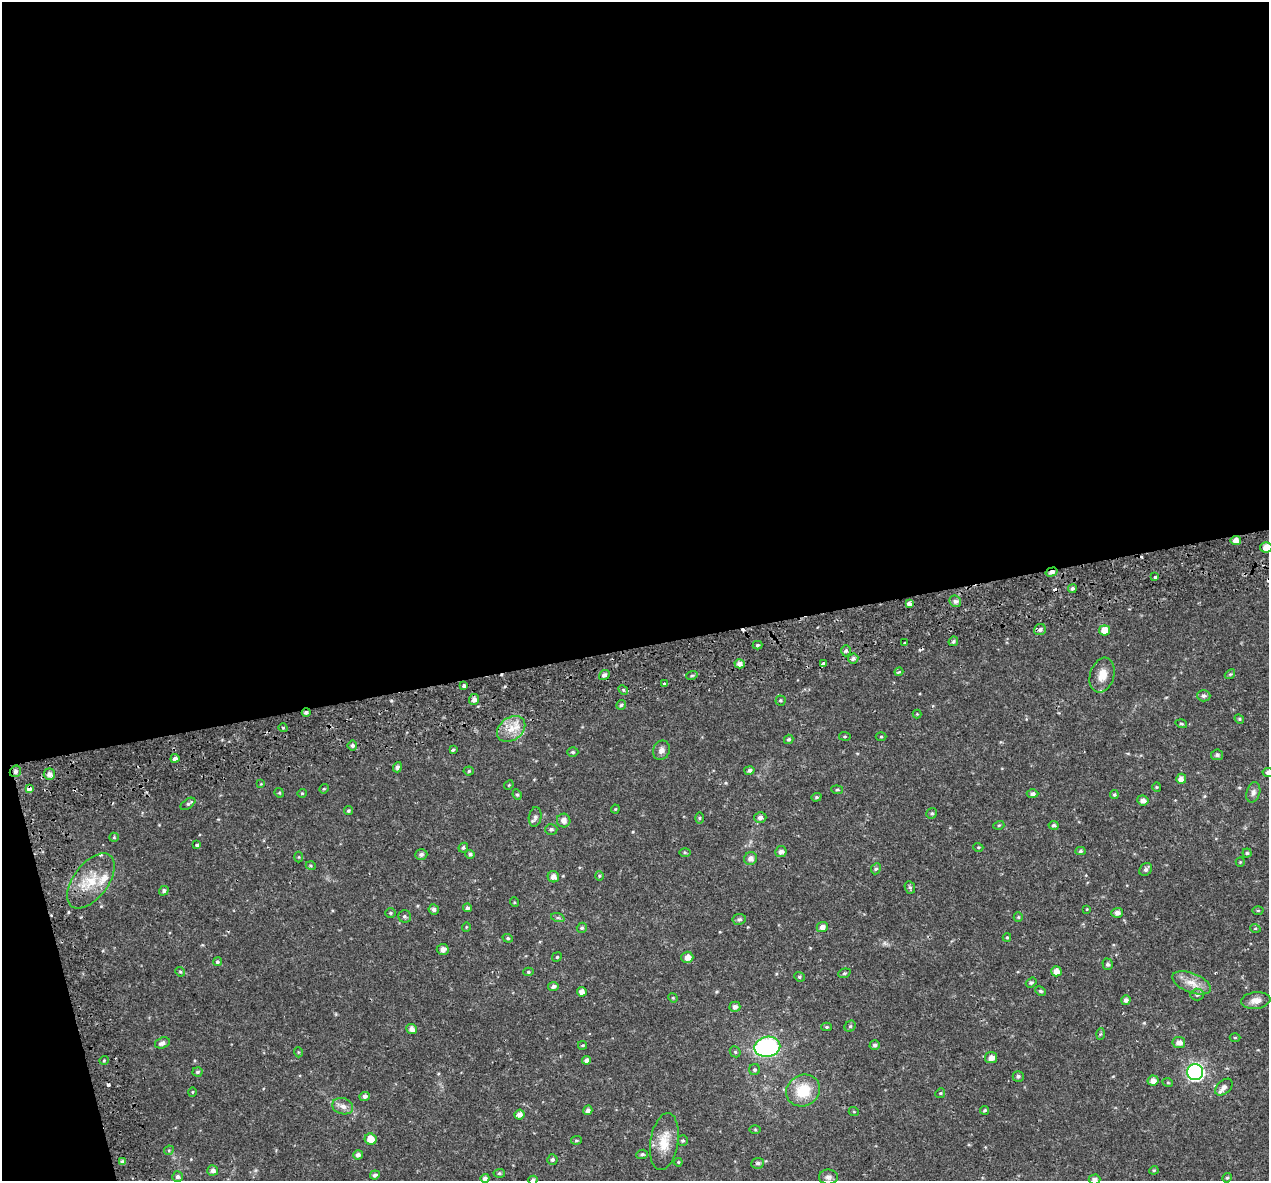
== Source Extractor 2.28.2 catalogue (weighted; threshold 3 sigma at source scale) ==
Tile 1 of 4 x 4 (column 1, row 1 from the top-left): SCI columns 53-1319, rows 3698-4876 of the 5174 x 4987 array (HDU 1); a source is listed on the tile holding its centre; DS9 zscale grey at full resolution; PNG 1271 x 1183 px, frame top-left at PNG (2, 2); each listed source drawn as its Kron ellipse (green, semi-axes under 4 px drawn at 4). Shown black and unused: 57% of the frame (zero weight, under 2 of 3 exposures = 5% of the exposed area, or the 3 px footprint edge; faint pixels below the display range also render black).
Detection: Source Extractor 2.28.2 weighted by HDU 2 'WHT'; one run over the whole footprint, this tile lists its part. Background 0.0266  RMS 0.0031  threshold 0.0138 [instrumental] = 3 sigma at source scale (4.5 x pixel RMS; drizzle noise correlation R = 1.50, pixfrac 1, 0.0396/0.0396 arcsec/px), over >= 5 px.
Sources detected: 196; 7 cosmic-ray / hot-pixel residue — neither listed nor drawn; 3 inside a brighter listed object's ellipse — not listed separately; the other 186 listed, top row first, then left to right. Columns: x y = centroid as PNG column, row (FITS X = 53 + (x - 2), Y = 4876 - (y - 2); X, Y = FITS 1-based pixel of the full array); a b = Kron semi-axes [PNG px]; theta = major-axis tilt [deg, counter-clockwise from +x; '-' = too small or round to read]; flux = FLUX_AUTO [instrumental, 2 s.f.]
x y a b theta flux
1236 540 5 4 - 2
1266 547 6 5 - 2.8
1052 572 6 4 17 1.2
1155 577 3 3 - 2
1072 588 4 4 - 0.55
955 601 6 5 - 0.93
909 604 4 3 - 12
1040 629 6 5 - 0.78
1104 630 5 5 - 3.5
953 641 5 4 - 0.53
905 643 3 3 - 0.68
758 645 5 4 - 0.43
846 651 5 5 - 0.65
853 658 5 5 - 0.81
824 663 3 3 - 0.95
740 664 5 4 - 1.4
899 672 4 3 - 0.44
1230 674 5 4 - 0.37
604 675 5 5 - 1.1
692 675 6 3 18 0.4
1102 675 18 12 73 3.5
665 683 4 3 - 0.83
464 686 4 3 - 1.1
623 690 5 4 - 0.47
1204 696 6 5 - 0.8
474 699 5 5 - 1.5
780 700 5 5 - 0.43
621 705 5 4 - 0.55
306 712 4 4 - 0.75
917 714 4 4 - 0.25
1239 719 5 4 - 0.38
1181 724 6 3 -18 0.4
283 728 4 3 - 0.25
511 729 15 11 36 4.4
845 736 6 3 -7 0.34
881 737 5 3 - 0.3
789 739 5 4 - 0.53
352 745 5 4 - 0.81
453 750 4 3 - 0.45
661 750 10 8 68 1.3
573 752 5 4 - 0.45
1217 755 6 5 - 0.74
175 758 4 4 - 1.1
397 767 5 4 - 0.82
749 770 5 4 - 0.74
15 771 6 5 - 0.91
469 771 5 4 - 0.44
1268 773 5 4 - 0.87
49 774 6 5 - 1.4
1181 779 5 5 - 1.8
261 784 4 4 - 0.25
509 785 5 4 - 0.29
1157 787 4 4 - 0.31
29 789 4 3 - 2.1
324 789 5 4 - 0.32
837 790 6 4 -6 0.44
1253 792 10 6 74 1.1
279 793 5 4 - 0.39
302 793 5 4 - 0.35
1032 794 6 4 1 1
517 795 5 4 - 0.43
1114 795 4 4 - 0.42
816 797 5 4 - 0.38
1143 800 5 5 - 1.3
188 804 8 4 35 0.61
615 809 4 4 - 0.3
348 811 4 4 - 0.4
932 813 6 5 - 0.56
535 817 10 6 79 0.91
760 817 6 5 - 1.2
700 818 5 3 - 0.37
564 821 7 6 - 1.6
999 825 5 3 - 0.29
1054 825 5 4 - 0.68
551 829 6 5 - 0.65
114 837 5 4 - 0.44
197 845 4 3 - 0.49
978 847 5 3 - 0.29
463 848 5 4 - 0.58
781 851 5 5 - 1.1
1080 851 5 4 - 0.52
685 852 5 4 - 0.39
1247 853 4 4 - 0.41
421 854 6 5 - 0.84
470 854 5 4 - 0.64
299 857 5 3 - 0.28
751 858 6 6 - 1.5
1240 862 5 4 - 0.32
311 866 5 3 - 0.3
876 869 6 4 63 0.48
1146 869 7 5 46 0.87
599 876 5 3 - 0.29
553 877 6 5 - 1.6
91 881 32 17 53 9.1
910 887 6 5 - 0.59
164 891 5 4 - 0.65
514 902 5 3 - 0.29
467 908 4 4 - 0.61
434 909 5 5 - 0.89
1087 909 4 3 - 0.23
1258 910 5 3 - 0.31
390 913 5 5 - 0.41
1117 913 5 5 - 1.3
404 916 6 6 - 0.66
1018 917 5 4 - 0.33
558 918 7 4 -18 0.57
739 919 7 5 9 0.67
466 927 5 3 - 0.24
822 927 5 5 - 1.4
582 928 5 5 - 0.5
1255 928 5 3 - 0.28
1007 937 4 4 - 0.34
508 938 5 4 - 0.41
443 949 6 5 - 1.3
557 957 5 4 - 0.39
687 957 6 5 - 2
217 962 4 4 - 0.52
1108 964 6 5 - 0.71
1056 971 5 5 - 2
180 972 5 4 - 0.36
528 972 5 4 - 0.43
844 973 6 4 20 0.49
799 977 5 4 - 0.45
1031 983 6 4 36 0.53
1191 983 20 9 -21 3.7
553 986 5 4 - 0.88
1040 991 6 4 -26 0.47
582 992 5 4 - 1.5
1197 995 7 6 - 0.71
673 998 5 4 - 0.3
1126 1000 5 4 - 1.2
1256 1000 15 8 7 2.2
735 1007 5 5 - 1.2
850 1026 6 5 - 0.49
827 1027 5 4 - 0.43
412 1029 5 5 - 1.6
1100 1034 6 4 87 0.42
1235 1038 5 3 - 0.3
1179 1042 6 5 - 1.6
162 1043 7 5 17 1.3
582 1045 4 3 - 0.32
875 1045 5 5 - 0.79
767 1047 13 10 10 42
298 1052 5 3 - 0.26
735 1052 6 5 - 0.44
991 1058 6 5 - 1.7
104 1060 5 3 - 0.33
587 1060 4 4 - 1.3
755 1070 5 5 - 0.57
197 1072 5 4 - 0.62
1195 1072 8 8 - 70
1018 1076 5 5 - 0.67
1153 1081 5 5 - 1.7
1168 1083 5 3 - 0.31
1224 1087 10 6 42 1.6
803 1091 17 15 29 9.1
192 1092 5 3 - 0.26
940 1093 5 4 - 0.39
365 1096 5 4 - 0.85
343 1106 11 8 -18 1.7
588 1110 5 4 - 1.2
984 1110 4 4 - 0.46
854 1112 5 3 - 0.26
519 1115 5 5 - 1.6
755 1129 5 3 - 0.3
371 1139 6 5 - 3.6
576 1140 5 4 - 0.42
683 1141 5 5 - 0.44
664 1142 29 14 80 6
169 1150 5 4 - 0.35
642 1154 6 4 9 0.59
358 1155 5 4 - 0.88
552 1160 5 5 - 0.66
122 1162 4 4 - 0.98
678 1162 4 4 - 0.33
758 1163 6 5 - 0.8
213 1170 5 5 - 1.2
1154 1170 4 4 - 0.32
499 1173 6 4 5 0.52
375 1175 5 4 - 0.74
178 1177 5 5 - 0.84
828 1177 9 7 1 1.2
485 1178 4 4 - 1.1
1227 1178 5 4 - 0.4
1094 1179 6 5 - 1.2
533 1180 5 4 - 0.72
Overlapping masked pixels (flux is a lower limit): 4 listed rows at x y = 1052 572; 306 712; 15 771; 29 789
Isophote crosses this tile's border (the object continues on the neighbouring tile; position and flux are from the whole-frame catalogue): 4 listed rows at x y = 1266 547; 1268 773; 1094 1179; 533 1180